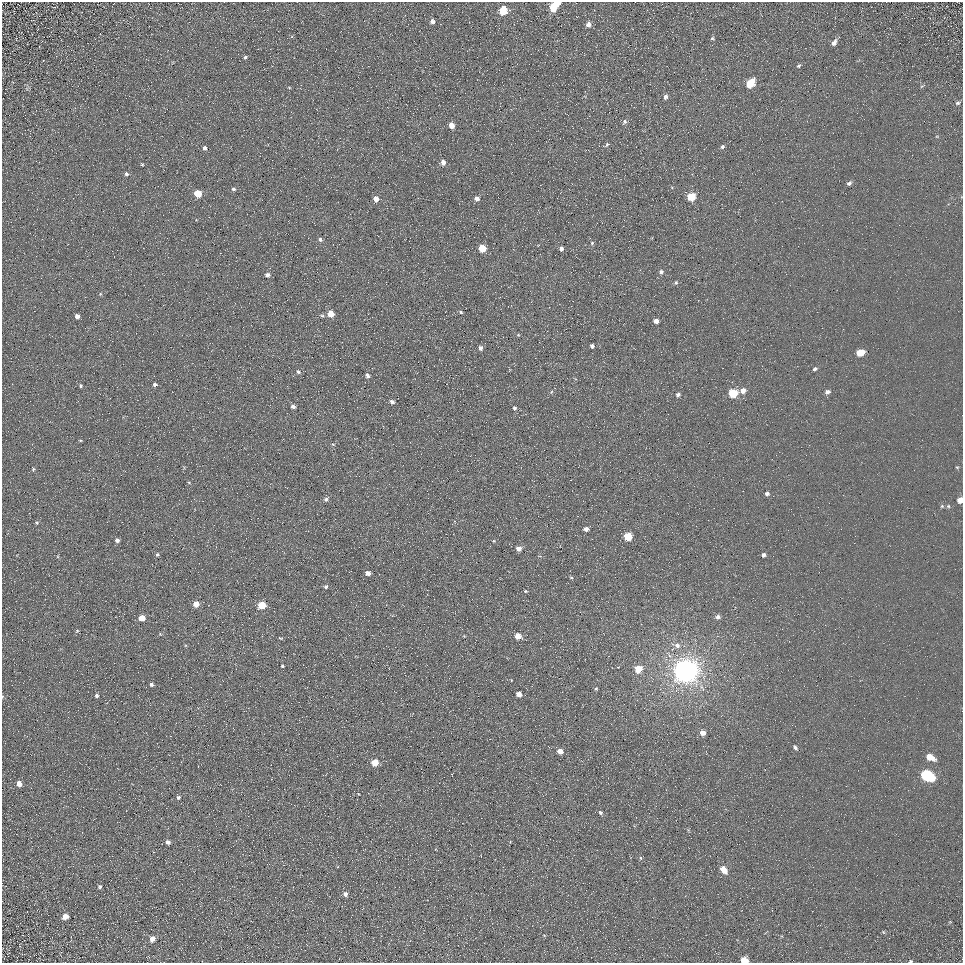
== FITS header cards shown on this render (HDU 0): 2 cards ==
NAXIS1  =                  961
NAXIS2  =                  961

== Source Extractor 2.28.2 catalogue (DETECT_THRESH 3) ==
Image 961 x 961 px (HDU 0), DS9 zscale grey, 1 PNG px = 1 image px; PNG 965 x 965 px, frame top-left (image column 1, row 961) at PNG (2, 2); no overlay
Background 5.28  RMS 7.7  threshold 23.2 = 3 sigma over >= 5 px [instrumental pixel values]
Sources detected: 118; all 118 listed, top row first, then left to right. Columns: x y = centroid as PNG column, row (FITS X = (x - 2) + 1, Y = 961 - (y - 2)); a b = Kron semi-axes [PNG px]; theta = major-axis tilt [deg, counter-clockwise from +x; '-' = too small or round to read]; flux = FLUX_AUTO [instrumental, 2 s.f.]
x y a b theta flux
558 3 4 4 - 2600
553 8 7 5 81 16000
503 11 6 5 - 20000
432 21 5 5 - 2000
588 24 6 5 - 2300
712 38 6 5 - 710
834 43 8 5 53 2400
245 57 5 4 - 770
799 66 5 4 - 850
750 83 7 5 50 18000
922 86 6 3 18 530
289 87 5 3 - 420
665 97 6 4 79 1800
958 103 5 4 - 850
624 122 6 5 - 1200
451 125 5 4 - 5100
607 145 6 4 66 810
722 147 5 4 - 1200
205 148 5 5 - 1200
443 162 5 5 - 2900
142 164 4 3 - 500
126 174 5 5 - 1100
849 183 5 4 - 1300
233 189 5 5 - 970
198 194 5 5 - 12000
691 197 5 5 - 17000
477 198 5 5 - 2800
376 199 5 4 - 4200
320 239 6 5 - 1000
592 243 4 4 - 780
482 248 5 5 - 12000
561 249 5 4 - 1900
661 272 6 5 - 1400
267 275 6 5 - 1700
676 283 5 5 - 960
100 294 5 3 - 430
461 312 5 4 - 730
331 314 5 5 - 7800
77 316 4 4 - 2200
322 316 6 4 -20 820
656 321 4 4 - 3200
518 335 5 3 - 470
592 346 4 4 - 1200
481 348 5 5 - 1700
860 353 6 5 - 11000
815 369 5 4 - 1200
298 372 6 4 -38 1000
367 375 6 5 - 1500
155 384 5 4 - 1200
80 386 5 4 - 690
743 391 6 5 - 3500
551 392 5 3 - 560
827 392 6 5 - 2000
733 393 6 5 - 22000
678 395 4 4 - 1400
392 402 5 4 - 1600
293 406 5 4 - 1600
514 408 6 5 - 1200
80 440 5 3 - 460
333 444 5 3 - 510
957 467 5 3 - 460
33 469 5 4 - 600
189 482 5 3 - 420
767 494 4 4 - 1500
326 499 6 5 - 1300
960 500 5 4 - 5200
942 506 6 5 - 710
948 506 5 5 - 760
37 523 5 5 - 620
586 529 4 4 - 2300
628 537 5 5 - 18000
117 540 5 5 - 1500
494 541 5 4 - 520
519 548 6 5 - 3200
157 555 5 4 - 860
763 555 4 4 - 1400
368 573 5 4 - 2500
571 577 4 4 - 580
326 587 5 5 - 970
525 591 4 3 - 560
196 604 5 5 - 5600
262 605 5 5 - 16000
718 617 5 5 - 1700
141 618 5 4 - 7600
77 631 5 4 - 540
160 634 4 4 - 520
518 636 5 5 - 6000
280 638 5 3 - 590
677 645 8 7 - 2400
282 666 3 3 - 790
638 669 5 5 - 12000
686 671 8 7 - 810000
151 684 4 4 - 1400
596 689 5 4 - 630
562 692 2 2 - 260
519 694 5 4 - 3800
2 696 4 3 - 490
97 696 4 4 - 1100
702 733 5 4 - 3900
795 747 6 4 -55 1300
560 751 4 4 - 5000
930 757 9 5 -27 7300
375 763 5 4 - 13000
927 775 9 6 -27 60000
19 784 5 5 - 3300
178 797 5 4 - 1200
601 813 5 4 - 1100
688 830 5 4 - 550
168 842 4 4 - 2300
640 858 5 4 - 780
723 870 6 5 - 7300
100 887 5 5 - 1000
345 894 5 5 - 2500
65 917 6 5 - 3600
883 932 5 3 - 490
152 939 5 5 - 3700
744 960 5 4 - 10000
910 961 4 3 - 570
At the frame edge (FLAGS 8, measured only in part): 5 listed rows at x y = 558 3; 960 500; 2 696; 744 960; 910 961